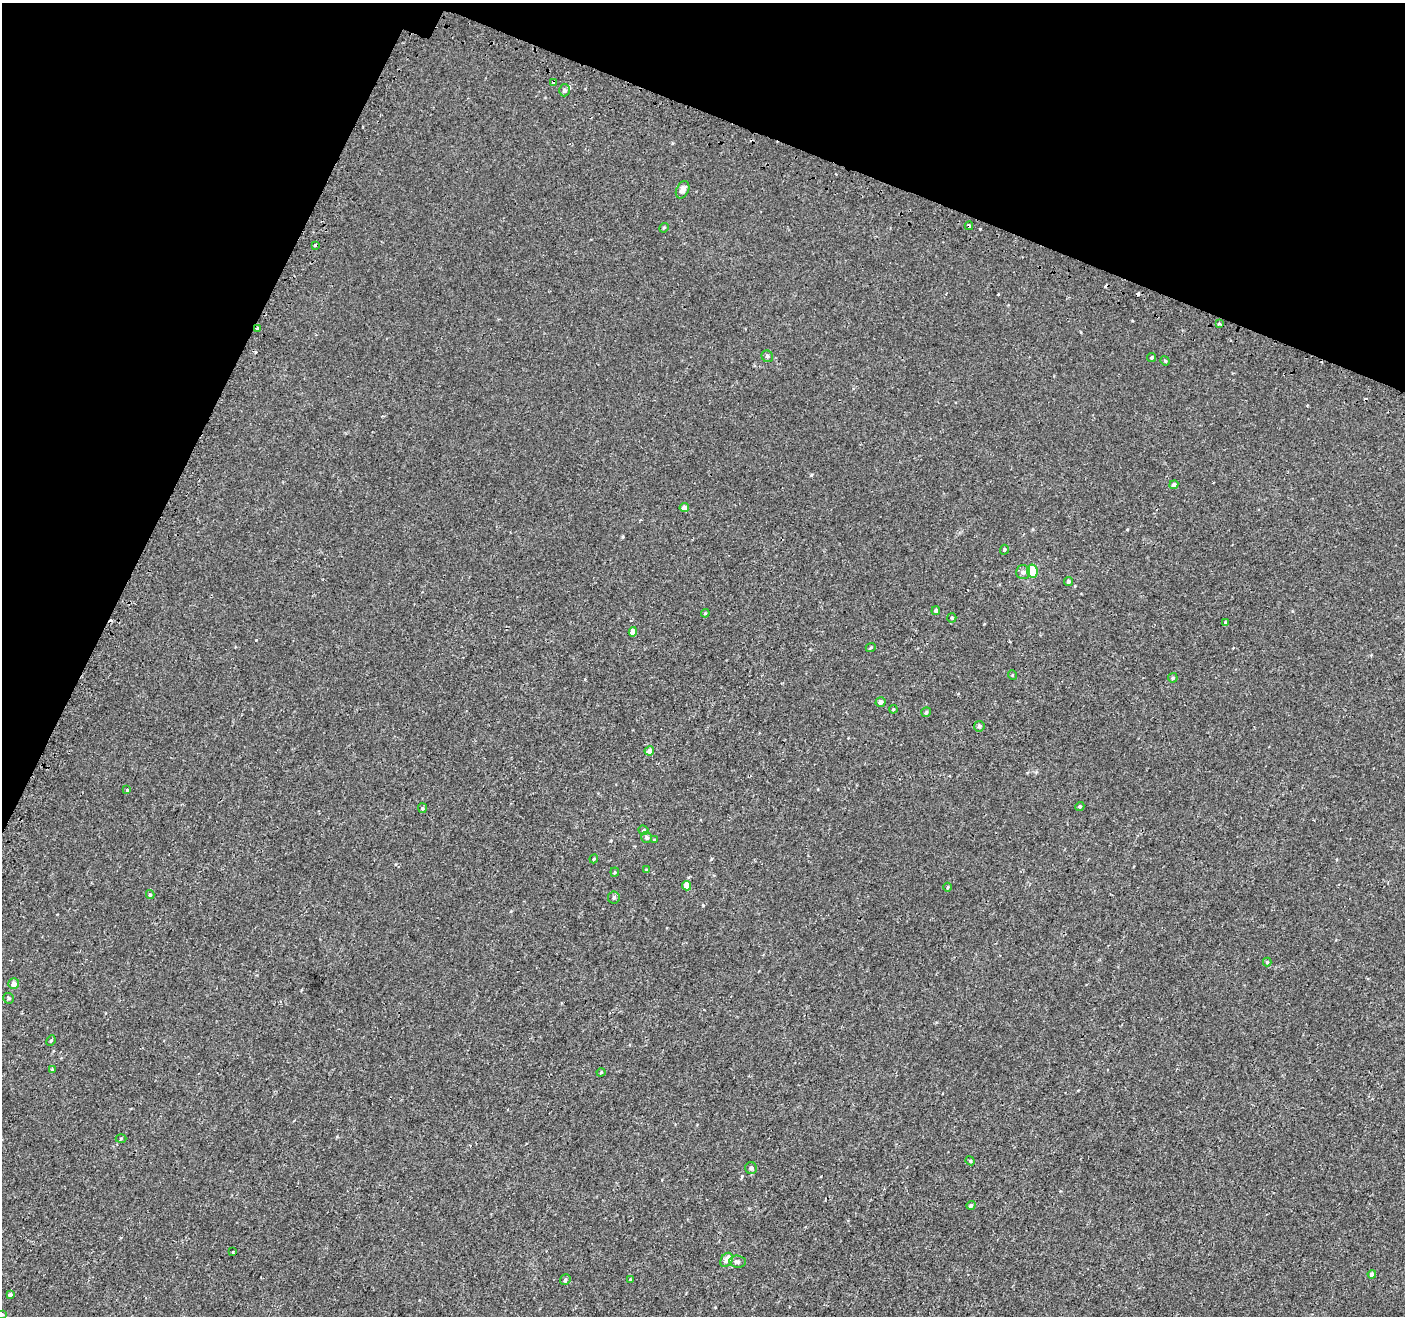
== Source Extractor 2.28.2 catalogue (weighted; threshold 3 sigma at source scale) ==
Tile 2 of 4 x 4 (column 2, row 1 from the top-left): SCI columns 1458-2860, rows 4202-5515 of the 5713 x 5842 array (HDU 1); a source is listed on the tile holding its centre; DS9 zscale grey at full resolution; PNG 1407 x 1318 px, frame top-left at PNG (2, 3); each listed source drawn as its Kron ellipse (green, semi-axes under 4 px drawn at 4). Shown black and unused: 20% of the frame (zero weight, under 2 of 3 exposures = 3% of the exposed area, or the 3 px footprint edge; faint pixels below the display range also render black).
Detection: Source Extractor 2.28.2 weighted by HDU 2 'WHT'; one run over the whole footprint, this tile lists its part. Background 9.13e-04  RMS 0.0031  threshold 0.0138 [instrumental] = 3 sigma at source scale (4.5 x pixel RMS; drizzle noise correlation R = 1.50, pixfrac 1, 0.0396/0.0396 arcsec/px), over >= 5 px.
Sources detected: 67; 5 cosmic-ray / hot-pixel residue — neither listed nor drawn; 1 inside a brighter listed object's ellipse — not listed separately; the other 61 listed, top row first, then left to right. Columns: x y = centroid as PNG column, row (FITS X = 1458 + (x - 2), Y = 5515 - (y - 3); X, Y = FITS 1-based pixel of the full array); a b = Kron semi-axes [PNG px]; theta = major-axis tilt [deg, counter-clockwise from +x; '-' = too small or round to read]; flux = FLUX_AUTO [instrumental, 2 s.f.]
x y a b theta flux
554 82 4 3 - 3.3
564 90 6 5 - 0.9
683 190 9 6 62 1.8
969 226 4 3 - 2
664 228 5 4 - 0.33
315 245 3 3 - 0.76
1219 324 3 3 - 0.81
258 329 4 3 - 5.1
767 356 6 5 - 0.62
1151 358 4 4 - 0.47
1165 361 5 4 - 0.39
1174 485 5 4 - 0.82
684 508 4 4 - 1.3
1004 550 5 4 - 0.38
1032 571 7 5 -82 6.7
1023 572 7 7 - 1.1
1068 581 5 4 - 0.65
936 611 4 4 - 0.61
705 613 4 3 - 0.28
952 618 5 4 - 0.46
1225 622 4 3 - 0.25
633 632 4 4 - 2.2
871 647 5 3 - 0.28
1012 675 5 3 - 0.23
1173 678 5 4 - 0.48
880 702 5 4 - 1.1
893 709 4 3 - 0.29
926 712 5 4 - 0.53
979 726 5 5 - 0.7
649 751 5 4 - 1.7
127 790 3 3 - 0.49
1080 806 4 4 - 0.48
422 808 5 4 - 0.37
644 830 5 4 - 0.42
647 837 5 5 - 0.88
654 840 4 3 - 0.33
594 859 4 3 - 0.32
646 870 3 3 - 0.83
615 872 4 4 - 0.31
687 886 4 4 - 2.9
948 887 4 3 - 0.27
150 895 4 4 - 0.35
614 897 6 5 - 0.7
1267 962 4 4 - 0.37
14 984 5 5 - 1.6
9 998 5 5 - 0.52
51 1040 5 3 - 0.37
52 1069 3 3 - 0.21
601 1072 4 4 - 0.32
121 1138 5 3 - 0.27
970 1161 5 4 - 0.33
751 1168 6 6 - 0.72
971 1205 5 4 - 0.69
233 1252 3 3 - 0.5
727 1260 7 5 56 2.2
737 1262 8 6 -6 0.8
1372 1274 4 4 - 1.3
565 1280 6 5 - 0.56
630 1280 4 3 - 0.39
10 1295 4 3 - 5.1
2 1314 3 2 - 0.42
Overlapping masked pixels (flux is a lower limit): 3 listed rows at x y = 554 82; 969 226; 258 329
Isophote crosses this tile's border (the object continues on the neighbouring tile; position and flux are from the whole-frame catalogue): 1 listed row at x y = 2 1314